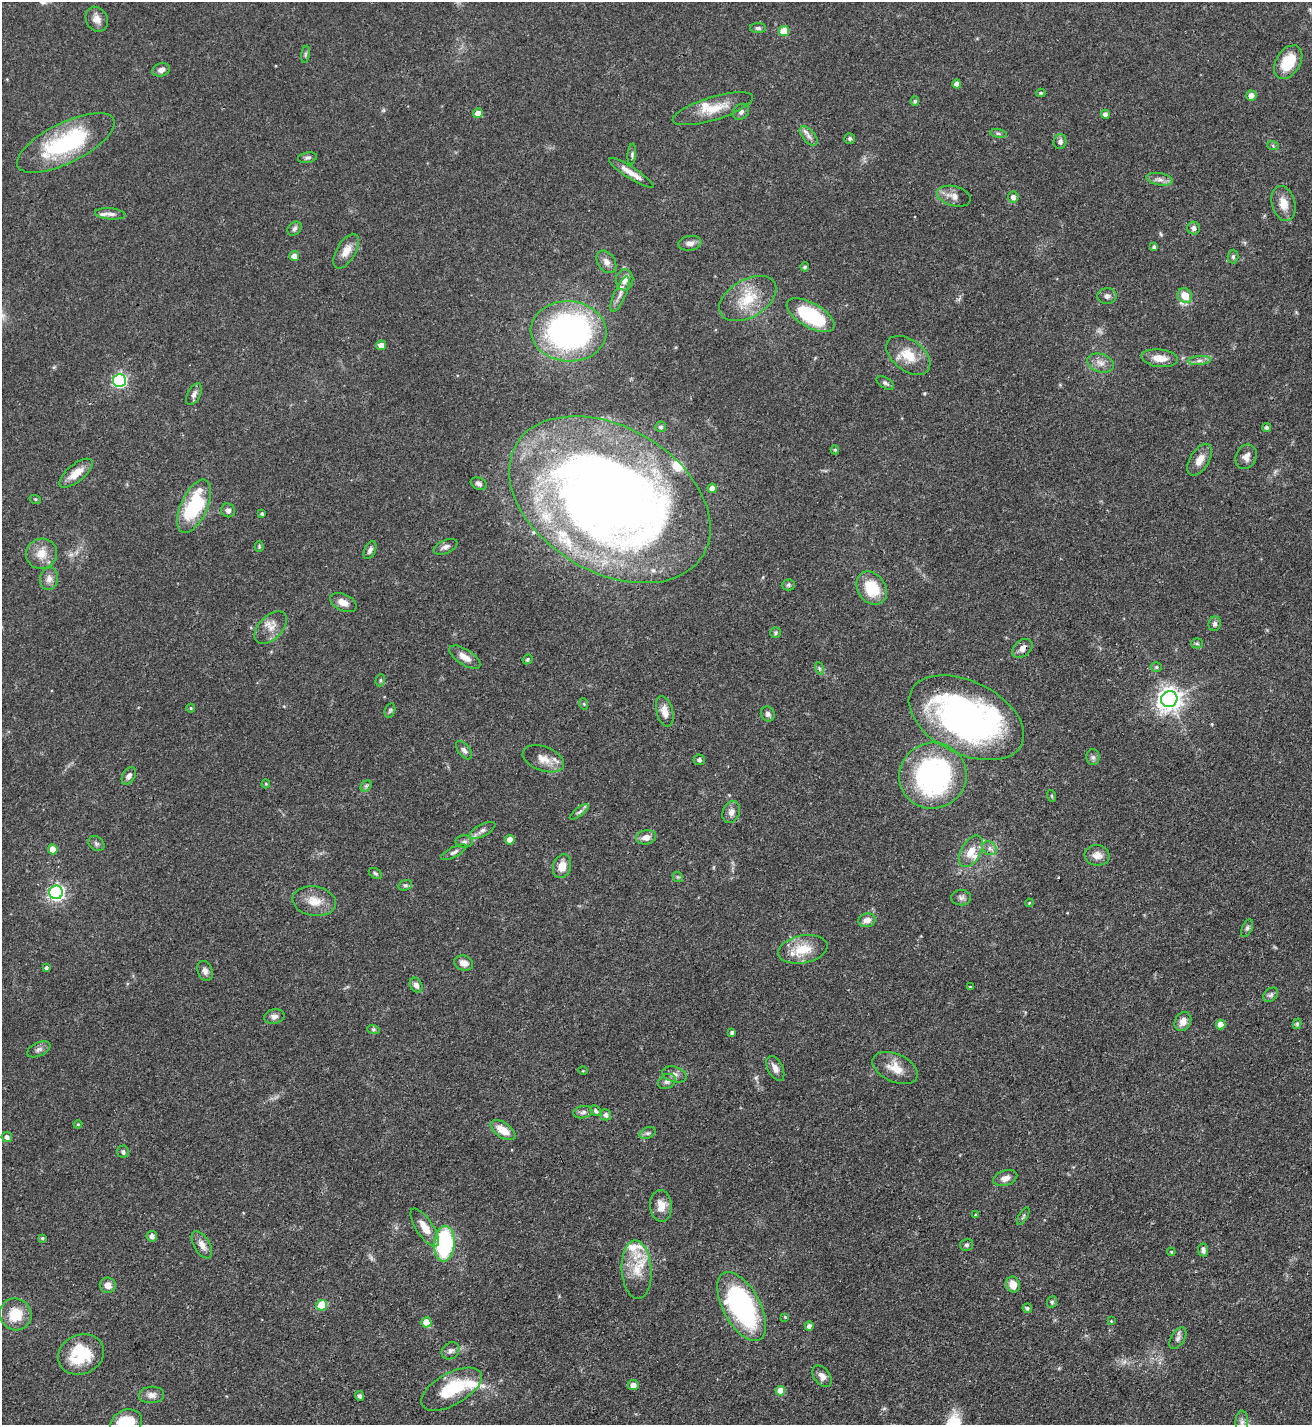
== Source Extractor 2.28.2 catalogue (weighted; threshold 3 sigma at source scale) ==
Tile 6 of 4 x 4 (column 2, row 2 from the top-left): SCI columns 1467-2776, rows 2849-4271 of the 5686 x 5696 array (HDU 1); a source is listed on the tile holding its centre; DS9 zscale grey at full resolution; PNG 1314 x 1427 px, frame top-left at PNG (2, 2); each listed source drawn as its Kron ellipse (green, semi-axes under 4 px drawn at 4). Shown black and unused: <1% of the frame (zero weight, under 3 of 4 exposures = <1% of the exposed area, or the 3 px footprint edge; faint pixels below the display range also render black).
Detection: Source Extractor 2.28.2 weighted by HDU 2 'WHT'; one run over the whole footprint, this tile lists its part. Background 0.0597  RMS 0.0039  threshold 0.0174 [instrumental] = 3 sigma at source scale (4.5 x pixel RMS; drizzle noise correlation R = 1.50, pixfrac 1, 0.05/0.05 arcsec/px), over >= 5 px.
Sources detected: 192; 1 too faint to see at this stretch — neither listed nor drawn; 8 inside a brighter listed object's ellipse — not listed separately; the other 183 listed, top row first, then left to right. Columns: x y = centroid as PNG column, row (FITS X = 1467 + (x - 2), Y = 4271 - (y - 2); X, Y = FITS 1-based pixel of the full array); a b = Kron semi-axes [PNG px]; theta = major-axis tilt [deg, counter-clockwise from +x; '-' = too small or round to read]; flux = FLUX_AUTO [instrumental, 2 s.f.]
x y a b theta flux
97 19 13 10 -59 3.1
758 28 8 5 -1 0.95
784 31 5 5 - 9
305 54 9 4 81 0.79
1288 62 18 12 58 12
161 70 9 6 17 2.1
957 84 4 4 - 2.2
1041 93 4 4 - 0.58
1251 96 5 5 - 3.3
915 101 4 4 - 0.67
713 109 42 11 17 9.2
741 112 9 7 43 1.5
478 113 5 5 - 3
1105 114 5 4 - 1.7
998 134 8 4 -9 0.8
809 136 11 6 -49 1.7
850 138 5 5 - 0.79
1060 142 7 6 - 1.3
66 143 53 20 26 43
1273 146 6 4 -21 0.52
632 154 11 4 85 0.83
308 158 9 5 9 0.94
631 173 26 5 -33 4
1159 179 13 6 -10 2
954 196 17 10 -15 3.3
1013 197 5 5 - 1.8
1283 203 18 11 -75 4.9
110 214 15 5 -5 1.8
1193 228 6 6 - 1.4
294 229 8 6 46 1.1
690 243 11 7 10 2.2
1154 247 4 4 - 0.82
346 251 19 9 60 4.5
294 256 5 5 - 2.9
1233 256 7 5 89 0.84
606 262 12 8 -56 2.4
805 267 4 4 - 0.83
625 280 10 9 - 3.1
620 294 19 6 66 2.6
1107 296 9 8 - 1.6
1185 296 8 6 -55 6.3
748 299 31 19 31 13
810 315 26 12 -30 30
569 331 38 30 -5 120
381 345 5 5 - 3
908 355 25 15 -37 9
1160 358 18 9 -7 4.6
1199 361 11 4 5 1.5
1100 363 14 9 -19 2.9
119 380 6 6 - 72
885 383 10 5 -32 1
194 394 12 6 62 1.6
661 427 5 5 - 0.89
1267 427 4 4 - 0.91
835 450 4 4 - 0.64
1246 457 13 10 66 2.7
1200 460 18 9 58 4
76 473 20 8 39 5.3
479 484 8 6 -25 1.2
712 488 4 4 - 2.1
35 499 6 3 -18 0.45
610 500 109 72 -31 450
194 506 29 13 66 29
228 510 7 7 - 1.6
262 513 3 3 - 0.58
259 546 5 4 - 0.5
446 547 12 6 23 1.6
370 550 9 5 66 1.3
41 554 16 15 - 5.7
49 579 11 9 78 2.5
788 585 6 5 - 0.73
872 588 18 14 -55 12
343 603 14 8 -25 3.3
1215 624 7 6 - 1.1
271 628 19 11 46 4.4
776 633 5 5 - 0.65
1197 643 5 5 - 0.6
1022 648 11 8 40 2.5
465 657 18 8 -33 3.5
527 659 5 4 - 0.78
1156 667 5 5 - 0.73
819 668 6 4 -71 0.63
380 680 6 4 70 0.63
1169 699 8 8 - 360
584 704 5 3 - 0.37
191 708 4 4 - 0.43
390 710 7 5 74 0.67
665 711 16 8 -75 3.7
768 714 8 6 -56 1.4
966 718 61 36 -26 160
464 750 10 6 -53 1.3
1093 757 8 6 -89 1
543 759 21 12 -20 5.1
699 760 5 5 - 1.1
129 776 9 6 60 1.8
933 776 34 33 - 88
266 784 4 4 - 0.43
366 786 6 4 45 0.7
1052 796 6 3 -71 0.44
579 812 11 4 36 1
731 812 11 8 67 2.1
482 830 14 6 28 1.9
646 837 10 7 9 2.9
510 840 5 4 - 3.5
464 842 8 6 0 1.2
96 844 8 6 -35 1.1
990 848 8 6 -38 1.5
53 849 5 5 - 5.3
971 851 17 9 61 5.4
454 852 14 5 27 1.4
1097 855 12 10 -7 3.4
562 866 12 8 70 4.5
375 873 7 5 -32 0.67
678 877 6 4 -42 0.56
405 885 7 5 19 0.74
56 892 7 7 - 110
961 898 10 7 2 1.3
314 901 22 15 -9 6.6
1029 903 4 3 - 0.38
867 920 8 6 17 2.6
1247 928 9 5 65 0.97
803 949 25 14 12 10
464 963 9 7 -18 2.8
46 968 4 3 - 0.92
205 971 10 7 -70 1.8
416 985 8 6 -60 1.7
970 987 3 3 - 0.46
1271 995 8 6 43 1.1
274 1016 10 7 12 1.6
1183 1022 10 8 63 3
1297 1024 5 4 - 0.67
1221 1025 5 4 - 3.9
373 1029 6 4 -18 0.6
732 1032 4 3 - 0.85
39 1049 12 6 25 1.4
775 1068 13 7 -62 2.6
895 1068 24 14 -25 6.3
583 1071 5 3 - 0.37
674 1074 12 7 -16 1.9
667 1081 9 7 29 1.4
595 1111 6 4 -45 0.76
583 1112 9 6 10 1.2
606 1115 5 5 - 1.3
78 1124 4 4 - 0.41
503 1130 14 7 -35 5.8
648 1133 8 5 25 0.9
7 1137 5 5 - 1.5
123 1152 6 5 - 0.96
1005 1178 12 7 19 2.5
661 1206 16 11 -86 4.2
976 1215 4 3 - 0.43
1023 1216 10 3 61 0.64
425 1228 22 8 -56 5.4
152 1236 5 5 - 1.5
42 1238 3 3 - 0.53
444 1244 18 10 85 42
202 1245 15 8 -60 2.9
967 1245 7 6 - 0.84
1203 1250 6 5 - 1.2
1171 1252 4 3 - 0.4
637 1270 29 15 -86 11
1013 1284 8 6 -70 4.8
108 1285 8 7 - 2.7
1052 1302 6 5 - 0.75
322 1305 5 5 - 14
742 1307 38 18 -61 74
1027 1308 5 4 - 0.76
16 1314 16 15 - 11
785 1317 4 3 - 0.41
1111 1321 4 4 - 0.35
426 1322 5 5 - 7
809 1326 5 4 - 1.4
1178 1338 12 6 57 1.5
450 1351 10 7 41 1.6
81 1355 24 19 23 18
822 1376 12 8 -52 2.5
633 1385 5 5 - 2.6
451 1389 33 16 29 18
780 1391 5 5 - 6.3
152 1395 12 8 3 2.4
360 1396 5 4 - 1.2
1242 1422 11 6 -90 2
126 1424 17 13 31 18
Overlapping masked pixels (flux is a lower limit): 2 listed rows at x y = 610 500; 1022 648
Isophote crosses this tile's border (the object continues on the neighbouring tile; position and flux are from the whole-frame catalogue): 2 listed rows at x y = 1242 1422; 126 1424